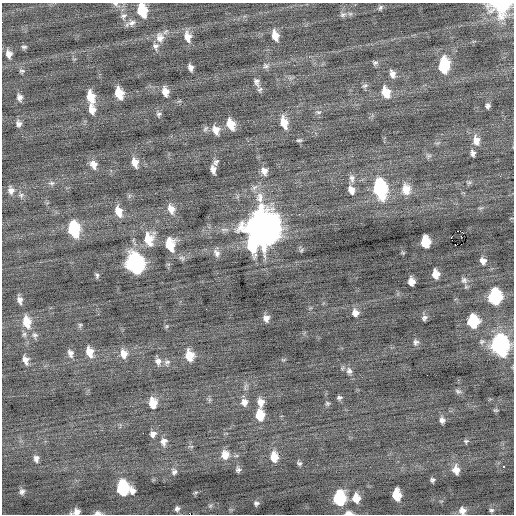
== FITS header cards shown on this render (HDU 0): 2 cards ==
NAXIS1  =                  512 / Axis length
NAXIS2  =                  512 / Axis length

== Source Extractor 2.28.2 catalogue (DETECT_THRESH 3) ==
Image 512 x 512 px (HDU 0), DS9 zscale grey, 1 PNG px = 1 image px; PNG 516 x 516 px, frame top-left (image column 1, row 512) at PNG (2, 3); no overlay
Background -0.0341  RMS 0.86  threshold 2.59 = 3 sigma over >= 5 px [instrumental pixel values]
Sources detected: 130; all 130 listed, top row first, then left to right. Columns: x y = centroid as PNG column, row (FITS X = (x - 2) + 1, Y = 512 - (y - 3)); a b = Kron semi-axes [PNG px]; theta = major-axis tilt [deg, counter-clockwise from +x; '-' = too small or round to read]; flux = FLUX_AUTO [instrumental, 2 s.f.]
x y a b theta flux
116 4 8 5 -32 160
501 5 12 11 - 5000
380 7 7 5 52 120
142 11 11 7 -76 2000
343 14 9 7 13 190
123 16 10 7 48 230
132 23 13 7 20 320
275 36 11 7 -73 620
160 37 14 11 -83 510
187 37 13 9 -75 570
156 46 9 8 - 250
24 47 7 4 0 110
9 54 9 7 -75 330
375 63 8 6 -6 140
444 65 16 10 83 2200
266 66 9 7 3 190
190 68 6 5 - 230
22 71 8 5 -9 100
392 74 10 7 -70 300
256 82 13 8 -75 310
365 85 8 6 25 140
165 91 11 7 -74 450
386 92 11 8 -70 980
119 93 10 7 -75 1000
20 97 8 6 -80 230
91 97 13 7 -75 990
487 106 5 5 - 150
92 109 11 8 -76 470
318 112 7 6 - 130
159 114 7 6 - 120
19 123 8 7 - 210
284 123 13 8 -75 800
231 124 11 7 -70 870
216 130 12 8 -67 480
299 140 8 4 1 100
476 140 12 9 -83 540
473 153 7 5 -81 180
429 156 7 5 30 110
216 162 9 6 58 180
135 163 10 7 -72 490
93 164 11 9 -62 390
213 170 8 5 -78 280
264 171 10 8 -70 350
352 178 11 8 -83 260
469 182 7 4 1 98
52 183 9 5 0 160
380 188 13 8 -78 7500
406 189 13 10 -81 800
11 190 10 8 -73 320
351 190 10 7 -71 390
21 195 7 6 - 150
260 197 15 10 85 680
171 209 13 9 -69 470
119 211 12 7 -72 710
262 227 15 13 -78 120000
74 229 12 8 -79 3700
458 231 3 2 - 2500
461 236 3 2 - 88
451 237 2 2 - 390
149 239 15 11 -88 1200
425 242 9 7 -84 1700
170 245 13 8 -81 1400
252 246 24 9 -69 2400
217 253 11 8 -62 250
403 253 6 3 -19 56
483 261 7 6 - 300
135 263 13 9 -76 16000
435 274 8 6 -81 640
97 275 8 5 84 110
464 280 9 8 - 210
411 282 7 6 - 490
495 297 10 8 90 5900
20 300 9 6 -79 260
206 309 2 2 - 72
355 313 9 9 - 370
266 318 7 7 - 310
424 318 7 6 - 170
473 321 9 8 - 2600
27 322 15 10 -79 960
80 325 6 5 - 89
167 326 6 3 71 65
24 334 8 6 -78 150
35 335 9 8 - 200
416 342 8 7 - 180
499 345 12 9 -82 17000
89 352 12 8 -73 600
70 353 11 7 -74 270
124 354 12 8 -81 480
189 356 11 8 -77 920
25 360 10 6 -73 340
158 361 11 8 -86 300
167 362 9 6 22 200
349 371 9 8 - 220
458 391 9 6 -22 140
339 397 6 5 - 110
244 402 10 8 -84 340
261 402 10 8 -87 420
153 403 11 8 -81 860
327 403 6 5 - 96
496 410 6 4 -6 69
260 415 10 8 -89 1100
442 420 7 6 - 200
143 433 2 2 - 170
153 434 8 7 - 250
466 441 7 5 2 100
164 442 10 9 - 330
225 455 11 10 - 610
274 457 10 8 -86 830
36 459 9 7 -87 220
299 463 7 6 - 110
503 467 3 3 - 620
238 470 7 6 - 150
456 470 9 7 -76 450
174 472 8 7 - 180
432 480 5 4 - 110
122 488 11 8 -87 4400
22 491 7 6 - 180
132 491 8 7 - 260
196 492 6 4 19 67
396 495 9 7 -83 1200
339 498 10 8 89 4200
356 498 10 8 -82 660
256 503 6 5 - 130
210 506 7 4 19 85
177 509 6 5 - 140
491 510 6 5 - 100
462 511 8 8 - 320
76 512 8 5 19 290
97 513 8 5 3 180
348 513 8 4 0 260
At the frame edge (FLAGS 8, measured only in part): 7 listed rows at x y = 116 4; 501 5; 142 11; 462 511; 76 512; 97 513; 348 513